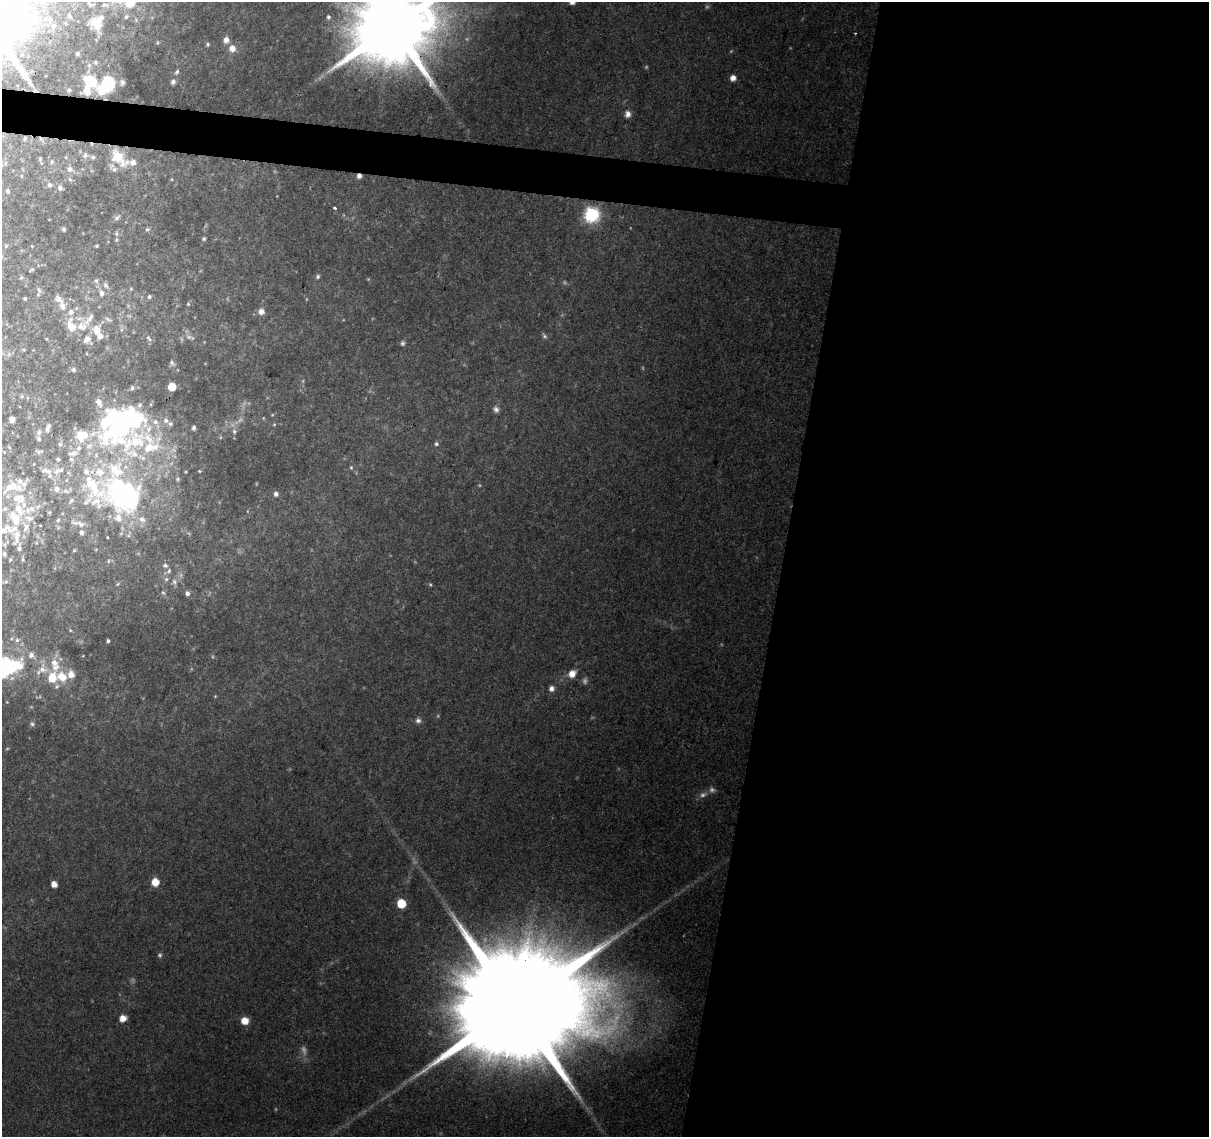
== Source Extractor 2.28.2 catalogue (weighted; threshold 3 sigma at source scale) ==
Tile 12 of 4 x 4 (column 4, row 3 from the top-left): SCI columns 3622-4828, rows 1359-2493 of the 4835 x 5046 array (HDU 1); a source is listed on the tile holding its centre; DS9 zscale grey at full resolution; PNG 1211 x 1139 px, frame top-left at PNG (2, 2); no overlay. Shown black and unused: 38% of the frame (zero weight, under 2 of 3 exposures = <1% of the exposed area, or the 3 px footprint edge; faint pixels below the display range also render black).
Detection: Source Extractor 2.28.2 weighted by HDU 2 'WHT'; one run over the whole footprint, this tile lists its part. Background 0.138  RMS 0.0098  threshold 0.0441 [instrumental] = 3 sigma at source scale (4.5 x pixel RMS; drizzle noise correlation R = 1.50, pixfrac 1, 0.0396/0.0396 arcsec/px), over >= 5 px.
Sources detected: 199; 14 too faint to see at this stretch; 6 inside a brighter object's white glare — not listed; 48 inside a brighter listed object's ellipse — not listed separately; the other 131 listed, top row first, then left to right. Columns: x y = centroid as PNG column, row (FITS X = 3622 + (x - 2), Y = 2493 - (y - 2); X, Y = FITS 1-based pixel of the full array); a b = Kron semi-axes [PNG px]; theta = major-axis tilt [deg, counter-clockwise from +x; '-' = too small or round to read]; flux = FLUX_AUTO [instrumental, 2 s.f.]
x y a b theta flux
572 2 5 5 - 7.4
129 3 15 11 -70 13
69 15 5 5 - 1.4
126 17 4 3 - 1.1
328 17 5 5 - 1.9
97 22 13 10 63 15
54 26 9 7 67 4.7
393 26 26 20 72 17000
226 40 8 7 - 6
208 44 5 5 - 1.6
232 48 9 9 - 8.1
77 53 4 4 - 2.1
95 62 6 5 - 2.3
177 72 7 4 54 2
733 78 5 5 - 8.5
90 81 22 14 -37 28
122 82 9 8 - 3.3
173 82 6 5 - 3.4
107 84 16 11 54 77
69 90 6 5 - 2.1
628 114 6 5 - 7.5
25 138 4 3 - 1.2
85 155 8 8 - 4.2
119 158 27 14 -46 31
40 159 5 5 - 1.3
52 162 6 4 69 1.6
70 169 8 8 - 4.4
359 176 5 5 - 5.4
70 179 6 5 - 1.9
49 185 7 6 - 3
60 188 7 6 - 3.3
7 191 5 5 - 2
335 208 3 3 - 4.2
592 215 7 7 - 230
117 218 8 5 36 2.8
64 229 4 3 - 1.7
147 229 7 5 2 1.9
116 234 6 4 -89 1.7
204 239 5 5 - 1.6
6 246 5 5 - 1.3
97 246 3 3 - 1
32 269 5 3 - 1.4
318 277 6 5 - 2.1
21 278 6 3 20 1.1
96 281 7 6 - 2.4
106 285 9 6 -58 3.4
131 289 5 4 - 1.1
39 290 10 5 -59 3
102 293 7 6 - 4.9
149 297 6 5 - 2.3
25 298 4 3 - 1.5
188 304 5 5 - 1.5
63 306 13 9 -69 9.1
261 312 8 7 - 5.2
108 319 11 5 -26 2.6
71 326 17 9 -73 18
81 326 17 13 12 16
97 330 11 9 87 14
545 336 8 5 -41 2.2
190 337 13 5 -14 3.8
149 338 10 5 -53 2.8
87 339 11 9 42 7.2
403 343 6 6 - 2.3
172 363 7 6 - 2.2
73 370 4 4 - 2.2
172 387 5 5 - 25
132 388 6 4 79 2
22 396 5 4 - 1.1
496 409 8 7 - 3.5
263 418 5 3 - 0.71
12 420 4 4 - 9.1
48 427 7 3 70 2.8
194 428 5 4 - 2.2
234 431 7 6 - 3.1
39 432 7 6 - 2.5
80 435 12 8 -89 15
137 442 58 39 -26 150
60 444 5 5 - 1.7
436 444 6 5 - 2
4 452 4 2 - 0.68
38 452 6 5 - 1.9
58 459 4 4 - 1.3
351 467 5 4 - 1.4
46 471 18 6 -12 5.6
199 471 4 3 - 0.91
13 485 29 11 -26 19
92 485 52 19 -65 57
57 489 7 7 - 4.2
66 491 8 5 -26 2.2
276 494 5 5 - 3.7
123 496 72 52 -10 260
24 505 21 9 -35 11
29 518 14 8 -12 5
15 519 22 12 -63 23
142 519 12 10 -40 9
58 520 6 3 45 1.1
81 524 14 8 -32 5.9
4 530 21 11 29 15
107 537 4 2 - 0.73
19 548 5 4 - 2.7
74 550 4 3 - 0.9
4 554 5 4 - 1.5
22 559 5 3 - 1
10 560 4 3 - 0.98
108 561 6 4 88 1.4
165 565 7 7 - 3.4
169 571 9 6 61 3.5
174 582 11 7 -76 5
163 593 7 5 -65 2.1
187 593 6 6 - 3.9
70 630 4 3 - 0.91
17 640 6 6 - 2.1
108 641 4 3 - 1.9
31 655 7 6 - 4.6
13 666 13 10 25 62
42 669 15 14 - 12
572 674 9 8 - 9.7
52 677 8 7 - 23
62 677 12 9 -42 17
57 686 8 6 58 3
551 689 6 6 - 4.6
215 696 4 3 - 0.82
418 720 7 7 - 3.4
32 724 6 5 - 2.2
155 882 6 5 - 20
54 884 5 5 - 9.6
401 904 6 5 - 40
160 955 6 6 - 2
516 1007 72 28 79 72000
123 1018 5 5 - 12
245 1021 6 6 - 17
Overlapping masked pixels (flux is a lower limit): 2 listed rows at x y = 393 26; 359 176
Isophote crosses this tile's border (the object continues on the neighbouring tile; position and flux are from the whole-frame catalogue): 4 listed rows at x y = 572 2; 129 3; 393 26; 4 530